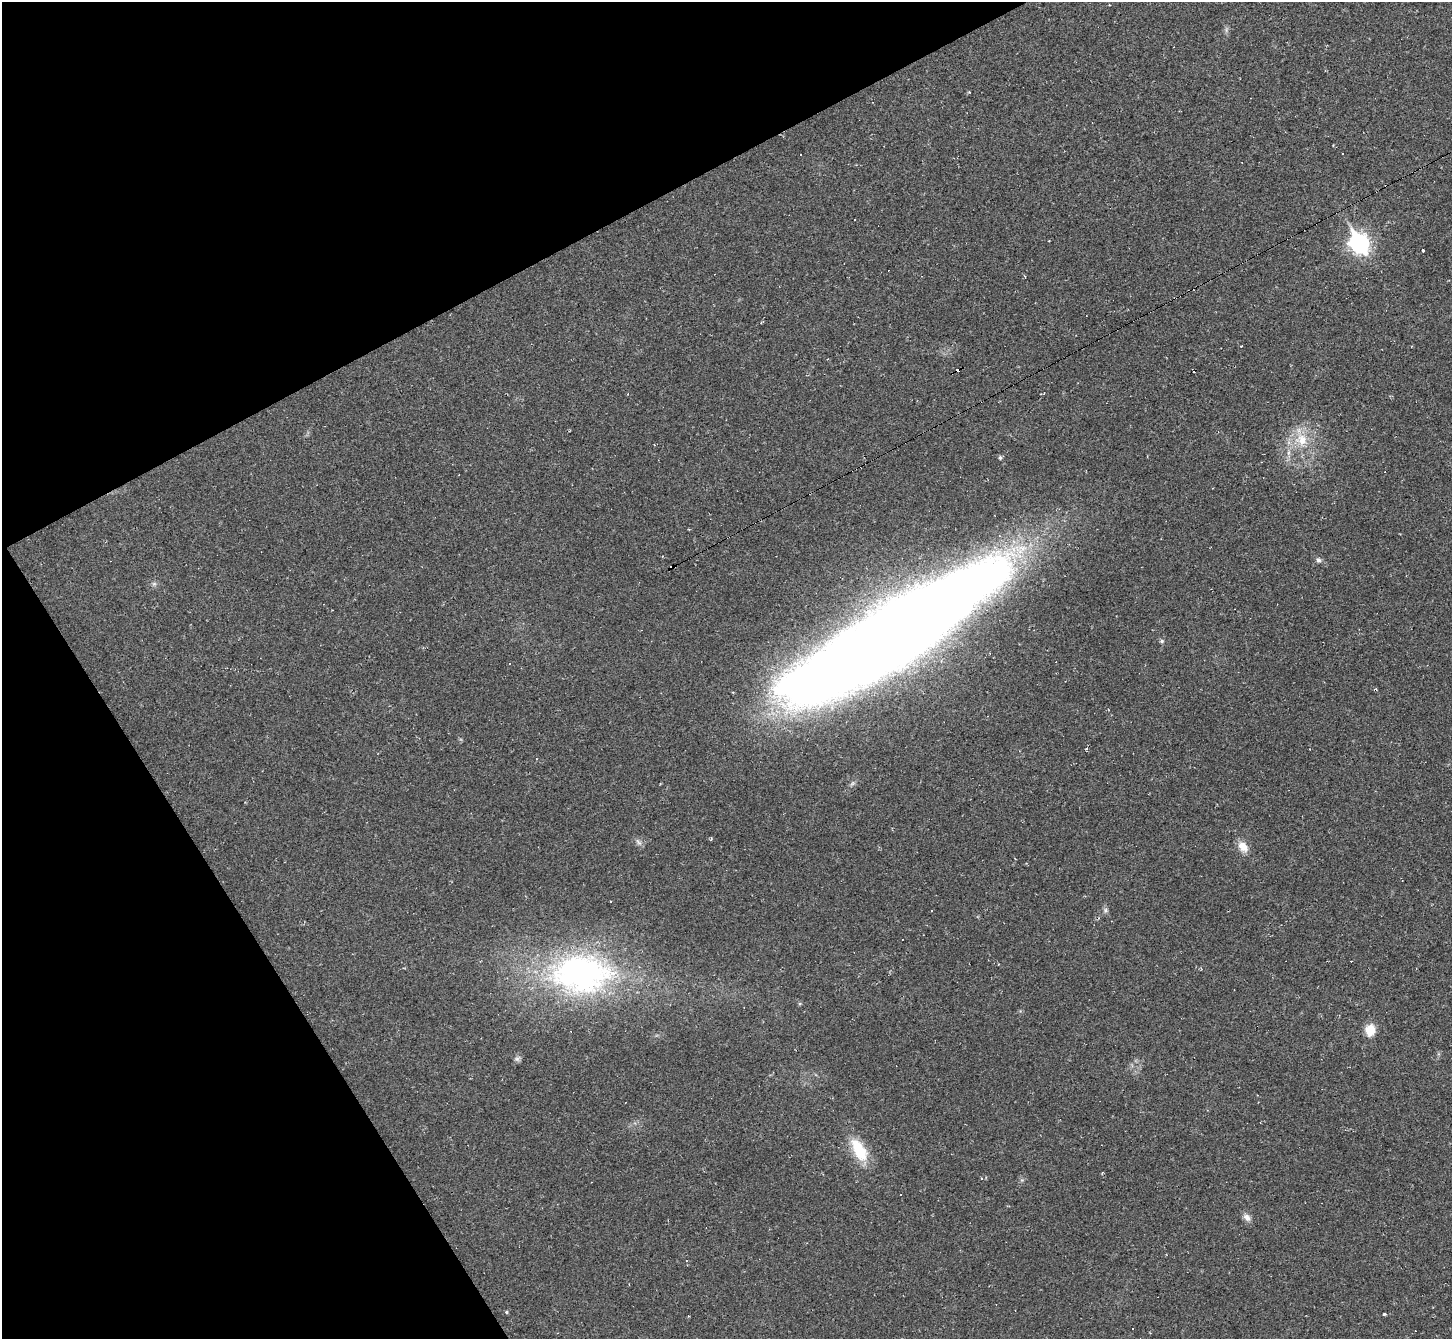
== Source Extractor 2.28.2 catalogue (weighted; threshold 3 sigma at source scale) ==
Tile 5 of 4 x 4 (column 1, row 2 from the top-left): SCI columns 1-1450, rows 2828-4164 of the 5799 x 5790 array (HDU 1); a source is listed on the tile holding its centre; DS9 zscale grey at full resolution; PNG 1454 x 1341 px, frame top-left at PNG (2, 2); no overlay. Shown black and unused: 25% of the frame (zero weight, under 2 of 3 exposures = <1% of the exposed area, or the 3 px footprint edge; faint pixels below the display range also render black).
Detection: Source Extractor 2.28.2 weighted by HDU 2 'WHT'; one run over the whole footprint, this tile lists its part. Background 0.0951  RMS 0.008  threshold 0.0359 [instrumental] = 3 sigma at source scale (4.5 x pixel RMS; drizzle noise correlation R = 1.50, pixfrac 1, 0.05/0.05 arcsec/px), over >= 5 px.
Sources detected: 43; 1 inside a brighter object's white glare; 17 cosmic-ray / hot-pixel residue — not listed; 1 inside a brighter listed object's ellipse — not listed separately; the other 24 listed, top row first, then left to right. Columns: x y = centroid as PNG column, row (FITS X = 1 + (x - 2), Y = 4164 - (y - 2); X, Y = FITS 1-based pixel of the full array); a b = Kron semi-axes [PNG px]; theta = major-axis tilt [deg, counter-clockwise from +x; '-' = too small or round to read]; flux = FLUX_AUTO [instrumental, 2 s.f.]
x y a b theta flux
1226 30 7 4 72 1.6
800 155 3 3 - 2
1049 241 3 2 - 1.2
1359 243 9 8 - 330
1423 250 4 3 - 2
1241 346 3 2 - 1.8
1193 372 3 2 - 1.4
1301 440 20 18 -43 21
1000 457 5 4 - 1.6
1318 560 7 6 - 2.1
154 584 7 4 0 1.6
905 627 192 44 32 2300
1162 641 5 5 - 1.3
639 842 12 5 -50 2.5
1243 846 16 10 -50 8.3
1105 910 7 6 - 1.9
581 974 66 40 -2 260
1370 1030 12 10 88 13
517 1059 7 6 - 2
859 1150 32 14 -60 28
981 1178 3 3 - 0.98
1247 1217 11 8 -47 4.2
506 1312 4 4 - 0.91
1384 1315 3 3 - 11
Overlapping masked pixels (flux is a lower limit): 1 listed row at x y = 905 627